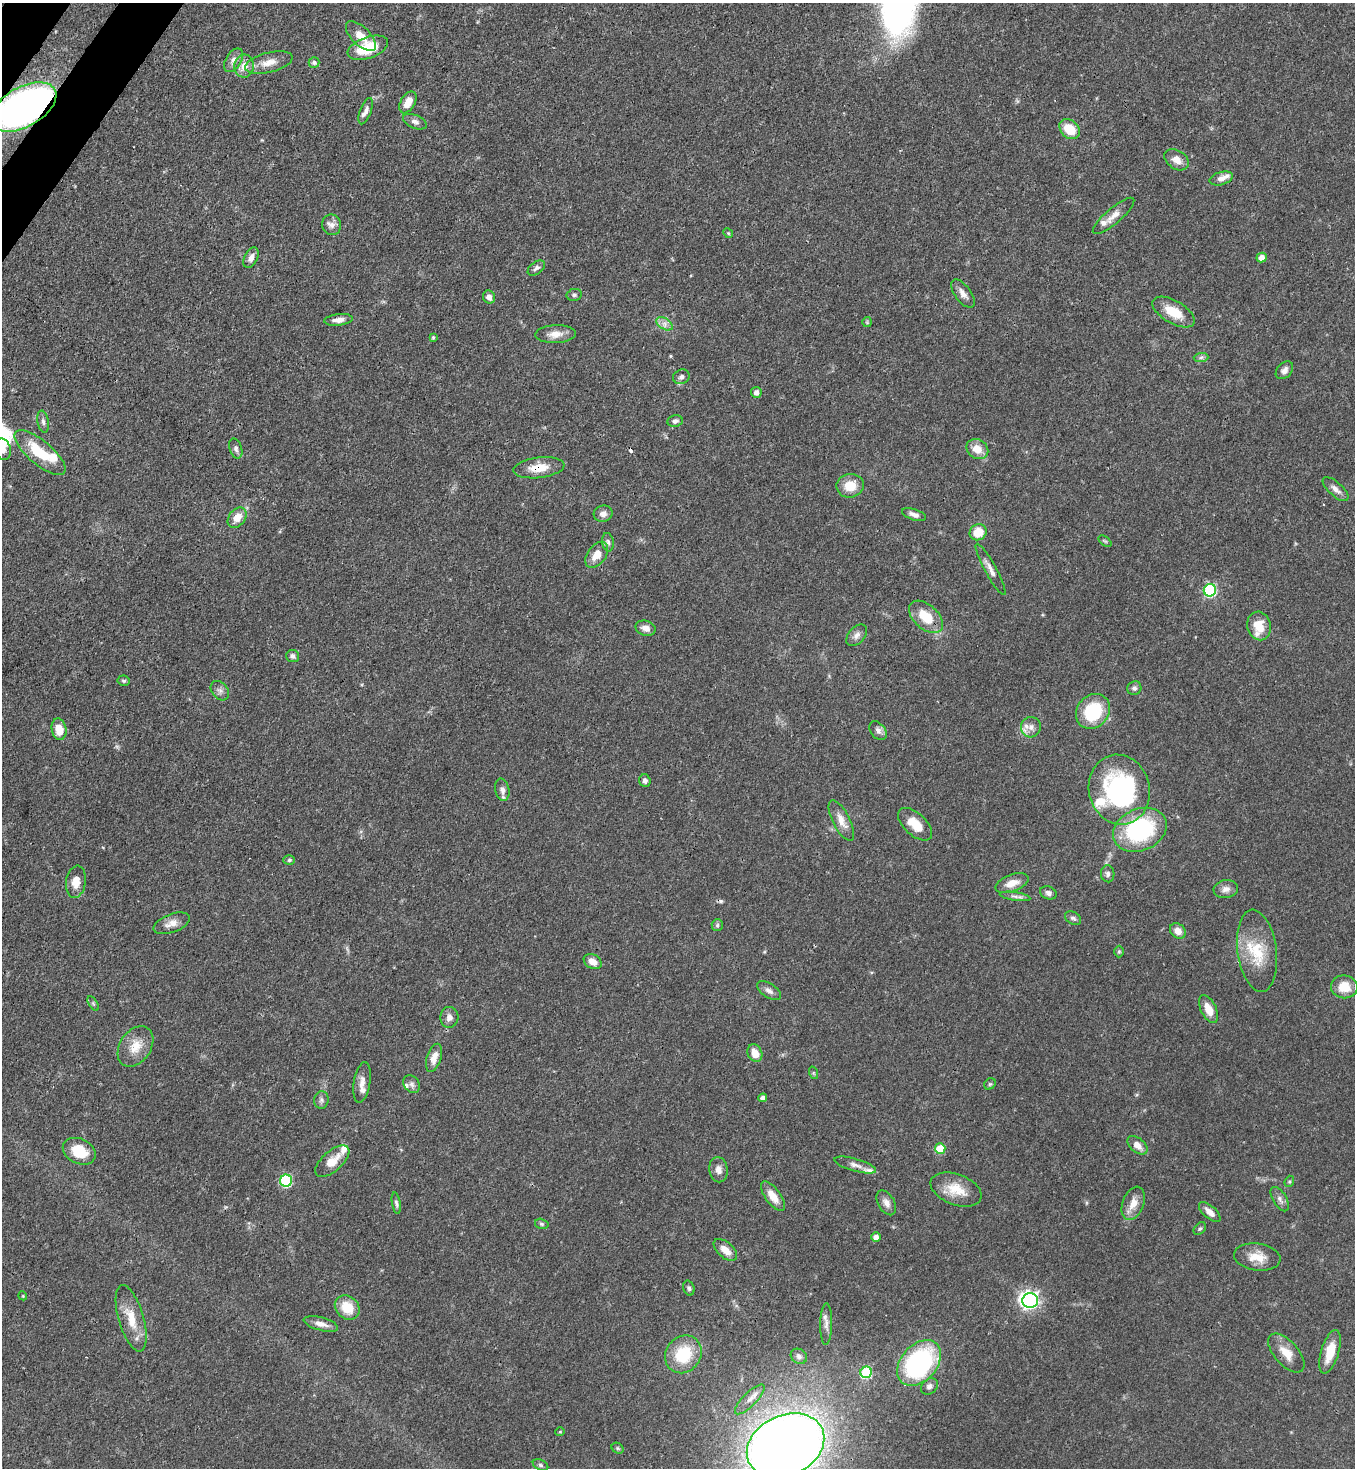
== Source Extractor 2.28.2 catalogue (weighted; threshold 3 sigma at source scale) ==
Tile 11 of 4 x 4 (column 3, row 3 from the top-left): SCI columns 2932-4284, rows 1525-2990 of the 6003 x 5981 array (HDU 1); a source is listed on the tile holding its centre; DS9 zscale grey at full resolution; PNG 1357 x 1470 px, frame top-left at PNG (2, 3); each listed source drawn as its Kron ellipse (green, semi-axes under 4 px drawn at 4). Shown black and unused: <1% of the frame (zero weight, under 3 of 4 exposures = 7% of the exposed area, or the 3 px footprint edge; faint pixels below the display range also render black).
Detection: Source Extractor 2.28.2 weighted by HDU 2 'WHT'; one run over the whole footprint, this tile lists its part. Background 0.0602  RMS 0.0036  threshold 0.0162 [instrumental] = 3 sigma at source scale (4.5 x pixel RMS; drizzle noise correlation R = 1.50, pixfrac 1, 0.05/0.05 arcsec/px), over >= 5 px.
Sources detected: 149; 2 cosmic-ray / hot-pixel residue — neither listed nor drawn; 12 inside a brighter listed object's ellipse — not listed separately; the other 135 listed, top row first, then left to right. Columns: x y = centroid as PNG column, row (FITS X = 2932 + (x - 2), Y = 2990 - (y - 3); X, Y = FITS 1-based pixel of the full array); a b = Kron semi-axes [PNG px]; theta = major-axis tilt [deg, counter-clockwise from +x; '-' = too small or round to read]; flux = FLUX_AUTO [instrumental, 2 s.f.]
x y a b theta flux
361 36 19 9 -45 4.4
368 48 21 10 20 12
233 60 13 7 59 2.2
269 62 24 10 14 4.6
314 62 5 5 - 1
244 66 11 10 - 3.6
408 102 12 7 60 4
24 107 36 20 30 170
366 111 14 5 70 1.7
415 122 12 6 -23 1.7
1070 129 11 8 -43 8.3
1177 160 13 9 -33 3.2
1221 178 12 6 16 2
1113 216 26 7 41 3.5
332 225 10 9 - 2.1
728 233 5 4 - 0.41
251 258 11 6 64 2.1
1261 258 5 5 - 3.4
536 268 10 6 36 1.1
963 294 16 8 -54 2.6
574 295 7 6 - 0.76
489 297 6 6 - 2.2
1174 312 23 11 -30 8.1
338 320 14 5 6 2.4
867 322 5 5 - 0.47
665 324 9 5 -33 1.6
555 334 20 9 2 3.7
433 337 4 3 - 0.49
1201 357 7 4 2 0.81
1284 370 10 7 46 1.6
681 377 8 7 - 1.3
756 392 5 5 - 1.7
675 421 8 6 10 1.3
43 422 11 5 -80 1.2
3 449 11 8 -76 2.8
236 449 10 6 -73 1.2
977 449 11 9 -34 4.9
40 453 32 12 -40 13
539 468 26 10 7 6.7
850 486 14 12 8 6.8
1335 489 16 7 -42 2.2
603 514 9 8 - 2
914 515 12 5 -19 1.7
237 518 11 8 53 4.4
978 532 9 8 - 7
1105 541 7 4 -36 0.53
608 542 9 5 -81 1.1
597 555 14 9 53 4.7
991 569 29 5 -61 2.7
1210 590 6 6 - 46
926 617 20 12 -42 9.5
1259 626 14 11 -77 7.2
646 628 10 7 -15 2.5
857 635 12 8 48 1.8
293 656 6 6 - 1.2
124 681 6 5 - 0.68
1134 688 7 6 - 1.1
220 691 11 7 -50 1.5
1093 711 18 16 49 21
1031 727 10 10 - 2.4
59 729 11 7 -79 5.7
878 731 11 7 -52 1.5
645 781 6 5 - 1.2
502 790 11 7 -78 1.9
1119 790 35 30 -77 56
841 821 22 8 -63 4.1
915 824 21 11 -42 6.6
1140 830 28 21 23 41
289 860 6 5 - 0.66
1108 874 8 7 - 1.2
76 882 16 10 82 4.4
1012 883 17 8 20 4.3
1226 889 12 9 9 2.2
1048 893 8 6 -21 1.3
1015 896 15 4 -8 1.5
1073 918 9 6 -34 0.96
172 923 19 9 21 3.3
717 925 6 5 - 0.68
1178 931 9 7 -42 2.8
1119 951 6 5 - 0.57
1257 951 41 19 -82 14
593 962 9 7 -31 3.1
1344 987 13 11 -8 6.4
769 991 13 7 -33 1.8
93 1004 8 4 -59 0.58
1209 1009 15 7 -64 5.1
449 1017 10 9 - 1.9
135 1046 22 15 55 6.5
755 1053 9 7 -64 4.5
434 1058 14 7 72 3.4
814 1073 6 4 -71 0.46
362 1082 20 8 81 2.8
412 1084 9 7 -52 1.3
990 1084 6 5 - 0.56
763 1098 4 4 - 1.5
321 1100 9 7 82 1.1
1137 1145 11 7 -41 2.8
940 1149 5 5 - 12
79 1151 17 12 -26 9.4
332 1161 21 10 42 5.4
855 1165 21 6 -15 2.4
719 1170 13 9 -81 2.2
286 1181 6 6 - 36
1289 1181 6 4 68 0.48
956 1189 27 15 -21 8
773 1196 17 7 -53 4.8
1280 1199 13 6 -59 1.7
396 1203 11 4 -80 0.94
886 1203 13 8 -60 2.3
1133 1203 17 10 68 4.4
1210 1212 13 6 -41 2.8
542 1224 7 5 -16 0.63
1200 1229 7 5 46 0.69
876 1237 5 4 - 2.2
725 1250 14 7 -42 3.7
1257 1257 23 13 -7 6.2
689 1288 7 5 -72 0.84
23 1296 4 3 - 0.35
1030 1300 8 7 - 130
347 1307 13 11 -43 8.1
131 1318 34 12 -74 8.9
321 1324 18 6 -15 2.7
826 1324 21 6 89 2.3
1330 1352 22 9 73 7.3
1286 1353 24 12 -49 5.5
683 1354 20 17 52 16
799 1356 8 7 - 1.2
919 1363 26 18 48 63
866 1372 6 5 - 29
929 1386 9 7 40 1.5
750 1399 20 6 45 2.5
560 1432 4 4 - 0.39
785 1445 40 30 24 620
617 1448 6 5 - 0.55
540 1465 8 5 -27 0.9
Overlapping masked pixels (flux is a lower limit): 4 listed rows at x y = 24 107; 539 468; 1210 590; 1286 1353
Isophote crosses this tile's border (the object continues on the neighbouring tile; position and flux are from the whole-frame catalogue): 3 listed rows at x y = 24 107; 3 449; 785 1445